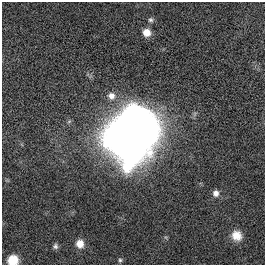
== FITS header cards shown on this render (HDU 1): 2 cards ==
NAXIS1  =                  263
NAXIS2  =                  263

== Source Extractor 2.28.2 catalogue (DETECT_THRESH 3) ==
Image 263 x 263 px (HDU 1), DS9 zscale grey, 1 PNG px = 1 image px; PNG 267 x 267 px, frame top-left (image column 1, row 263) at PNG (2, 2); no overlay
Background 0.00721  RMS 0.031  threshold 0.094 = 3 sigma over >= 5 px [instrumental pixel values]
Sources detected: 10; all 10 listed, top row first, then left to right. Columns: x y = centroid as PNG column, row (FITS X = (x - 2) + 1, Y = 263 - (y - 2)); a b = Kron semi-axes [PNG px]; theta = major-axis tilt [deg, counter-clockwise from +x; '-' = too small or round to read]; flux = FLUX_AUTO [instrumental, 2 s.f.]
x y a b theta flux
150 20 7 6 - 5
146 32 8 7 - 23
111 96 10 10 - 17
133 133 39 30 59 3700
216 193 8 7 - 12
237 236 13 12 - 27
80 244 10 9 - 21
55 246 7 6 - 6
13 260 11 10 - 32
120 260 6 5 - 4
At the frame edge (FLAGS 8, measured only in part): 1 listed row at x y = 13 260